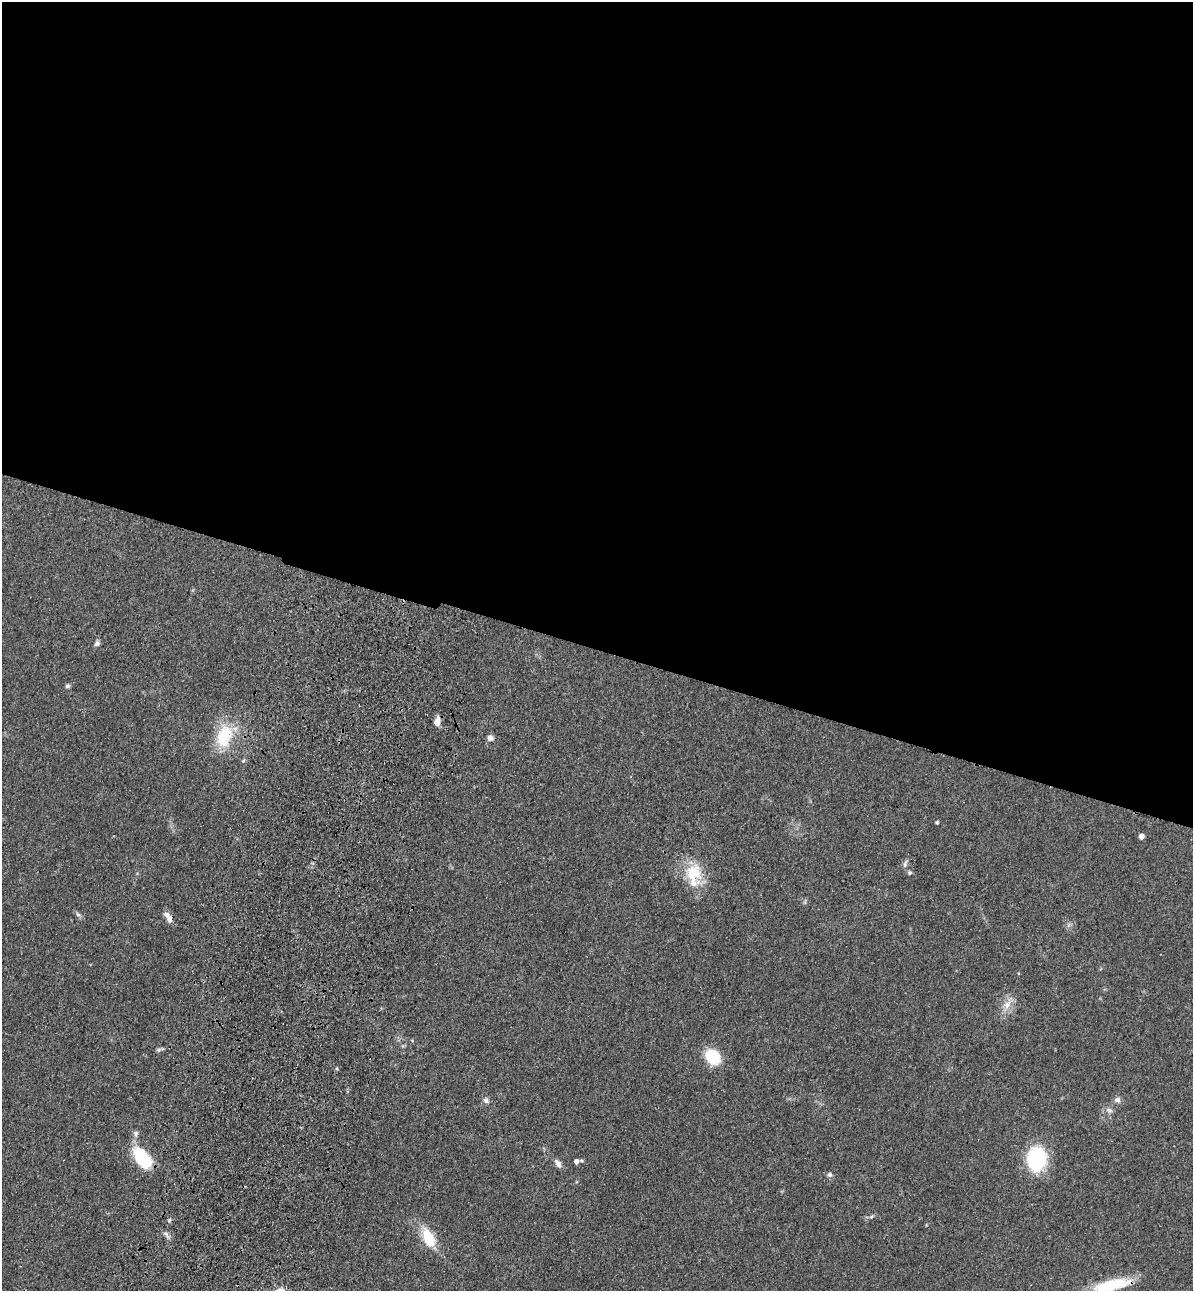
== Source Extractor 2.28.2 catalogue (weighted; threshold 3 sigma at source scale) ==
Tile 3 of 4 x 4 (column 3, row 1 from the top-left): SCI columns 2735-3925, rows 3903-5191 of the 5346 x 5227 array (HDU 1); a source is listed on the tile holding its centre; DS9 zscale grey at full resolution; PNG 1195 x 1293 px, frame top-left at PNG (2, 2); no overlay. Shown black and unused: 50% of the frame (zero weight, under 3 of 4 exposures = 6% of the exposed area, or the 3 px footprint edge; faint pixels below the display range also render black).
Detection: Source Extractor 2.28.2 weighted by HDU 2 'WHT'; one run over the whole footprint, this tile lists its part. Background 0.0962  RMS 0.0061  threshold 0.0274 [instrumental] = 3 sigma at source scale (4.5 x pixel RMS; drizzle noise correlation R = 1.50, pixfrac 1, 0.05/0.05 arcsec/px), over >= 5 px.
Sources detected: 29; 2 inside a brighter listed object's ellipse — not listed separately; the other 27 listed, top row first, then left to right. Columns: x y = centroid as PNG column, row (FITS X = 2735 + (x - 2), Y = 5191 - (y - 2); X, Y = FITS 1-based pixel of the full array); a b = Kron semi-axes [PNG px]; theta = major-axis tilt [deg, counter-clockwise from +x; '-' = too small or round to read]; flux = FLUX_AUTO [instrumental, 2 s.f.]
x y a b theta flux
97 643 6 5 - 2.2
67 686 6 5 - 1.2
437 722 8 6 75 5.5
224 736 32 20 72 25
490 738 7 6 - 2.7
937 822 4 3 - 0.9
1141 836 4 4 - 4.5
905 863 12 3 67 1.4
693 873 27 23 -75 20
910 873 6 5 - 1
78 914 7 5 -30 1.3
169 919 10 7 -86 2.7
1007 1005 14 9 55 5.7
159 1050 6 6 - 1.2
713 1057 12 9 -45 30
486 1100 9 7 -33 1.9
1117 1100 9 7 -16 2.1
1109 1110 9 6 -11 2.1
136 1134 9 6 87 1.8
142 1157 21 11 -54 38
1036 1159 21 17 87 52
576 1161 6 5 - 2.8
558 1164 11 6 -57 3
830 1175 7 6 - 1.5
872 1216 7 4 31 1.1
429 1238 25 13 -65 16
1112 1285 45 12 14 25
Overlapping masked pixels (flux is a lower limit): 1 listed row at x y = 1112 1285
Isophote crosses this tile's border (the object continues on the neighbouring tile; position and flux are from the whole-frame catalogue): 1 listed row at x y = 1112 1285